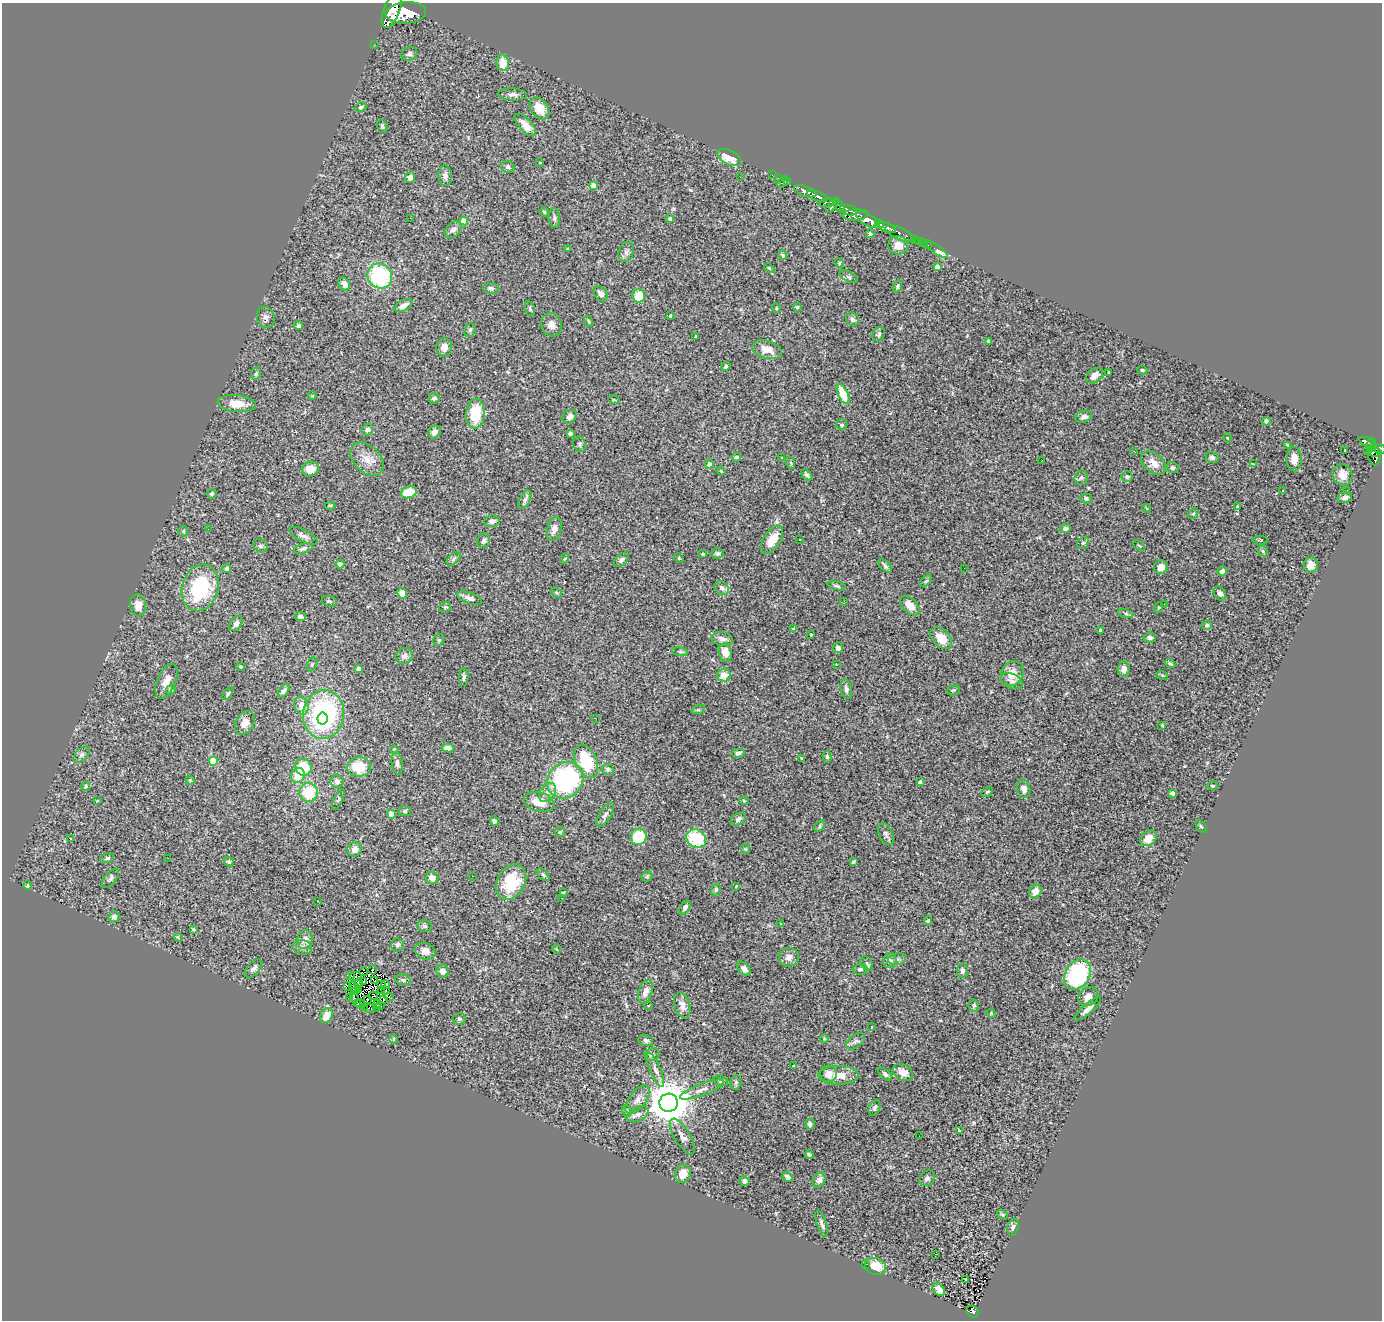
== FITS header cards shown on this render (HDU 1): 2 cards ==
NAXIS1  =                 1380
NAXIS2  =                 1318

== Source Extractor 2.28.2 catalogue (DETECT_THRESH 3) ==
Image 1380 x 1318 px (HDU 1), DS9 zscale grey, 1 PNG px = 1 image px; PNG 1384 x 1322 px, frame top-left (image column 1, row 1318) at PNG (2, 3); each listed source drawn as its Kron ellipse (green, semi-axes under 4 px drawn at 4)
Background 1.05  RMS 0.065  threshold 0.194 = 3 sigma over >= 5 px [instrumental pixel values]
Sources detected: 380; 8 with non-positive FLUX_AUTO (blend fragments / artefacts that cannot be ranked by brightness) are neither listed nor drawn; the other 372 listed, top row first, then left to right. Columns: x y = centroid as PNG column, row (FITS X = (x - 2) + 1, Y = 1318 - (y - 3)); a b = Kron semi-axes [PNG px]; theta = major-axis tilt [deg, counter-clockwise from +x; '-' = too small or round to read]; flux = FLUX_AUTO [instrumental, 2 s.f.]
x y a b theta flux
392 10 18 8 69 8400
406 13 20 10 5 9300
374 44 2 2 - 12
409 54 8 6 26 13
503 63 8 6 -87 63
512 94 14 6 -3 17
361 107 6 4 28 8.8
540 108 12 8 -55 58
525 125 14 6 -47 44
382 126 7 5 -73 6.9
729 158 13 7 -27 80
540 163 3 2 - 2.9
508 167 7 6 - 10
772 175 2 2 - 13
445 176 10 6 -86 18
410 177 5 5 - 24
740 177 3 2 - 3.2
778 178 2 2 - 24
783 182 7 3 44 80
788 182 2 2 - 14
594 186 4 4 - 57
805 191 11 5 -19 1800
817 196 11 4 -21 2200
827 203 8 4 6 540
832 205 9 4 53 710
839 206 8 4 -56 950
848 210 8 5 -16 580
544 212 5 3 - 6.8
855 215 13 5 5 1700
410 218 2 2 - 51
554 218 10 6 -87 13
670 218 4 4 - 8.9
868 220 13 6 -29 4100
464 221 4 4 - 81
880 224 4 3 - 580
887 228 10 4 -21 1600
453 229 10 6 40 17
870 234 4 4 - 7.2
900 234 15 5 -25 490
914 239 3 2 - 47
918 241 3 2 - 28
923 243 2 2 - 16
898 245 10 9 - 43
927 245 5 2 - 12
568 249 4 3 - 6.3
937 250 13 4 -34 40
626 252 10 7 71 16
783 255 5 4 - 8.5
839 263 5 4 - 5.2
937 267 4 4 - 36
769 268 5 4 - 4.4
380 276 13 12 - 370
848 277 10 5 -28 8.4
344 284 7 5 -55 21
897 286 6 4 67 6.5
491 288 7 5 -3 13
601 294 8 6 -54 21
639 296 6 6 - 81
403 306 10 5 29 25
797 307 4 3 - 4.7
776 308 5 3 - 3.7
530 309 7 5 -73 7.9
670 316 3 2 - 5.2
266 317 11 8 -71 18
852 319 7 6 - 14
589 321 5 3 - 5.2
551 325 12 10 -70 27
298 326 5 4 - 8.1
470 330 7 5 71 10
879 334 7 6 - 9.4
696 336 3 2 - 3.8
988 341 4 4 - 5.1
444 347 9 8 - 30
767 350 15 9 -16 46
726 366 5 4 - 9.4
1142 370 5 3 - 6.1
1109 372 3 2 - 4.2
256 374 6 5 - 11
1095 376 9 6 37 31
843 394 10 5 -66 130
312 396 4 3 - 3
434 398 5 5 - 11
614 400 6 3 -18 3.9
236 403 19 8 -6 77
475 414 15 9 87 150
570 417 7 6 - 16
1084 417 8 5 16 18
1266 421 4 4 - 10
842 425 5 5 - 7.7
367 430 6 5 - 14
434 432 7 6 - 22
570 434 4 3 - 8.4
1227 438 5 3 - 3.1
1367 442 7 4 -17 220
580 444 8 6 -77 10
1372 444 7 4 88 270
1288 445 4 3 - 4.6
1379 449 6 4 -11 600
1345 450 3 3 - 7.5
1367 450 3 2 - 6.4
1135 452 3 2 - 4.5
1374 452 7 4 -3 380
1374 456 9 6 -82 500
736 457 5 4 - 14
1212 457 7 5 -21 11
782 458 3 2 - 2.4
367 459 19 13 -44 56
1294 459 12 7 -89 37
1042 460 3 2 - 3.5
791 463 6 3 -71 5.3
1154 463 14 9 -41 44
709 464 4 4 - 21
1253 464 3 2 - 4.7
1172 468 6 5 - 10
310 469 8 7 - 42
721 471 4 3 - 3.7
807 475 6 3 -44 9.3
1342 475 11 9 -63 40
1127 477 5 5 - 11
1081 478 7 6 - 10
1283 490 3 3 - 8.7
1346 491 2 2 - 3.5
409 492 8 5 18 120
212 494 5 4 - 7.2
1345 497 7 5 13 16
1086 498 6 5 - 10
525 500 10 5 61 14
330 505 5 3 - 4.2
1237 507 4 3 - 9.1
1146 508 4 3 - 4
1193 514 6 4 51 5.9
492 521 8 5 6 17
1065 528 5 4 - 10
208 529 2 2 - 4.8
554 529 12 7 75 27
183 531 5 5 - 5.7
303 536 15 6 -28 23
800 539 2 2 - 4.5
772 540 16 8 58 71
1260 540 8 3 -3 4.9
484 541 8 6 72 13
1083 543 6 5 - 9.1
261 546 7 6 - 8.8
1139 546 7 2 -44 3.6
303 549 10 5 17 13
1263 551 6 4 -50 7.6
717 553 6 5 - 9.1
703 554 3 3 - 6
679 558 5 4 - 4.7
454 559 8 5 46 10
564 559 5 3 - 5.5
621 560 9 5 42 12
340 564 4 4 - 23
1311 565 7 7 - 30
885 566 8 4 -44 9.1
1161 567 7 6 - 40
964 568 2 2 - 4.3
227 569 4 4 - 11
1222 571 5 4 - 14
926 581 7 4 44 6
837 586 9 4 -14 8.8
200 588 24 18 74 340
722 588 8 6 -39 19
402 593 5 4 - 53
556 593 6 4 -35 6.2
1220 594 7 5 -57 13
469 598 13 5 -20 19
329 601 8 5 -18 8.8
844 601 3 2 - 7.4
1164 604 2 2 - 3.3
138 605 11 8 -84 39
910 606 12 7 -45 45
445 607 6 5 - 6.2
1158 608 5 3 - 4.2
1126 613 8 4 -9 8.6
300 616 5 4 - 15
236 624 8 5 54 16
1207 625 5 5 - 11
794 629 3 3 - 9.4
1100 631 4 4 - 8.6
811 635 3 3 - 6.4
1150 637 6 5 - 12
941 638 12 8 -44 67
722 639 11 7 -10 21
439 640 6 5 - 6.5
838 648 5 5 - 16
680 652 8 4 -8 7.7
725 653 9 6 -75 54
404 656 9 8 - 22
1170 663 5 3 - 6.2
312 664 7 5 63 7.2
836 664 2 2 - 2.5
240 667 4 4 - 5.3
358 669 4 4 - 17
1124 669 7 6 - 20
1012 673 13 10 59 53
724 675 7 6 - 51
1162 675 6 4 -18 4.9
464 677 9 4 84 13
166 681 18 9 67 43
1012 681 11 7 -25 19
846 689 10 5 -78 16
171 690 5 4 - 5.9
953 690 6 5 - 6.7
284 691 7 4 53 15
228 694 7 4 57 6.9
301 706 9 6 -72 38
698 710 7 4 18 7
324 715 24 20 83 650
595 718 2 2 - 3.5
322 719 6 5 - 170
245 723 12 9 64 34
1162 725 3 2 - 3.8
448 748 6 4 -7 25
394 749 3 3 - 3.6
738 753 6 4 10 16
82 755 10 6 45 14
827 757 5 4 - 7.4
802 759 4 3 - 5.2
213 761 4 4 - 140
586 761 17 10 -67 200
397 763 11 5 -82 17
303 767 9 8 - 110
359 767 12 9 1 120
608 769 6 5 - 11
298 775 8 6 63 69
190 780 4 4 - 5.5
565 780 19 17 46 650
337 781 6 6 - 27
920 782 3 3 - 10
86 786 4 4 - 6
1212 786 5 4 - 5.8
1024 789 9 6 -77 23
547 792 10 7 56 29
987 792 6 4 29 5.9
309 793 9 9 - 160
1172 793 4 4 - 27
338 799 11 4 63 9.4
97 801 3 2 - 3.4
744 801 4 4 - 5.3
539 802 15 9 -15 67
405 811 6 5 - 7.7
391 814 4 4 - 47
605 815 14 6 57 17
738 819 8 5 32 16
494 821 5 4 - 12
820 826 6 4 60 7.1
1201 826 7 4 -48 6.7
560 832 5 5 - 5.3
886 834 12 7 -66 16
639 837 8 7 - 150
1149 838 9 7 36 54
70 839 3 2 - 24
696 839 10 9 - 230
355 849 7 7 - 22
745 849 5 5 - 5.1
107 858 7 4 8 9.1
167 858 2 2 - 3.4
229 862 5 4 - 6.5
853 862 4 3 - 5.8
543 875 8 4 -44 8.2
472 876 2 2 - 7
647 876 6 4 45 5.8
110 878 11 6 50 12
432 878 6 6 - 33
511 882 19 14 61 190
28 885 5 3 - 4
736 886 3 3 - 4.8
716 889 6 5 - 7.7
1035 891 7 6 - 40
563 893 4 3 - 5.7
561 898 3 2 - 7
318 901 3 2 - 5.8
685 908 7 5 58 14
114 917 6 5 - 15
928 921 4 3 - 6
780 923 3 3 - 5.9
424 926 7 6 - 9.7
193 929 3 3 - 5.9
178 937 4 3 - 4.3
305 940 9 8 - 27
397 945 7 6 - 14
302 947 10 7 -10 16
556 949 5 3 - 3.7
425 951 10 8 -21 32
789 957 10 9 - 29
897 959 9 5 9 14
890 961 7 6 - 14
867 963 8 5 -56 9
253 968 11 6 46 18
744 969 8 5 -47 20
860 969 7 5 3 12
373 970 5 2 - 9.3
443 971 6 6 - 27
962 971 7 5 85 13
364 972 4 3 - 2.2
1077 974 16 12 55 440
351 976 3 2 - 3.2
355 977 6 2 8 1
403 980 8 5 -12 9.8
374 981 4 3 - 1.3
364 982 4 4 - 4
358 984 5 2 - 8.7
381 984 3 3 - 4.3
385 985 4 3 - 1.9
347 986 2 2 - 1200
354 988 7 2 -45 2
359 990 2 2 - 2.1
386 990 3 2 - 3.4
382 991 3 2 - 1.4
355 992 3 2 - 1.2
645 992 12 6 71 33
373 996 4 2 - 1.4
350 997 2 2 - 2.8
389 997 5 3 - 8.1
1088 997 11 8 34 27
354 998 5 2 - 4
367 1000 3 2 - 4.7
383 1000 3 2 - 2.6
378 1003 3 2 - 2.4
357 1004 3 2 - 4.2
360 1004 4 2 - 3.6
381 1005 3 2 - 4.9
648 1005 4 3 - 2.8
682 1005 13 7 -73 30
974 1005 6 5 - 8.4
364 1007 2 2 - 3.9
369 1008 5 2 - 9.8
377 1008 4 2 - 4.3
1088 1009 17 5 40 24
991 1013 5 3 - 3.8
326 1016 8 5 60 61
459 1019 6 5 - 8
871 1027 3 2 - 2.5
394 1039 5 3 - 4.3
824 1039 4 4 - 4.6
646 1040 7 5 -15 11
856 1041 11 6 37 14
652 1055 8 6 19 11
793 1066 2 2 - 2.8
655 1070 19 5 -67 26
903 1072 11 7 -29 44
828 1074 8 8 - 34
885 1074 8 4 -40 10
838 1075 20 9 -1 60
721 1081 7 5 -16 9.3
736 1082 7 5 76 8.8
702 1090 23 6 21 30
638 1099 17 8 52 36
669 1103 9 9 - 15000
875 1108 8 5 68 11
627 1111 6 4 -72 7.2
638 1114 11 7 25 18
810 1124 5 5 - 12
959 1131 4 3 - 13
919 1136 2 2 - 2.2
682 1137 20 7 -59 27
809 1155 4 3 - 7.6
683 1174 9 7 71 49
787 1177 5 4 - 14
927 1178 9 6 41 13
819 1180 8 6 61 17
744 1181 5 5 - 14
1002 1215 6 4 -35 6.2
822 1224 14 4 -71 16
1013 1227 9 5 76 11
936 1254 3 2 - 12
865 1265 3 2 - 5.2
876 1266 11 8 -20 94
966 1280 3 2 - 2.9
939 1289 7 5 -49 21
973 1312 6 5 - 200
At the frame edge (FLAGS 8, measured only in part): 2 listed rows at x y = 392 10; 1379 449
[8 non-positive-flux detections neither listed nor drawn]